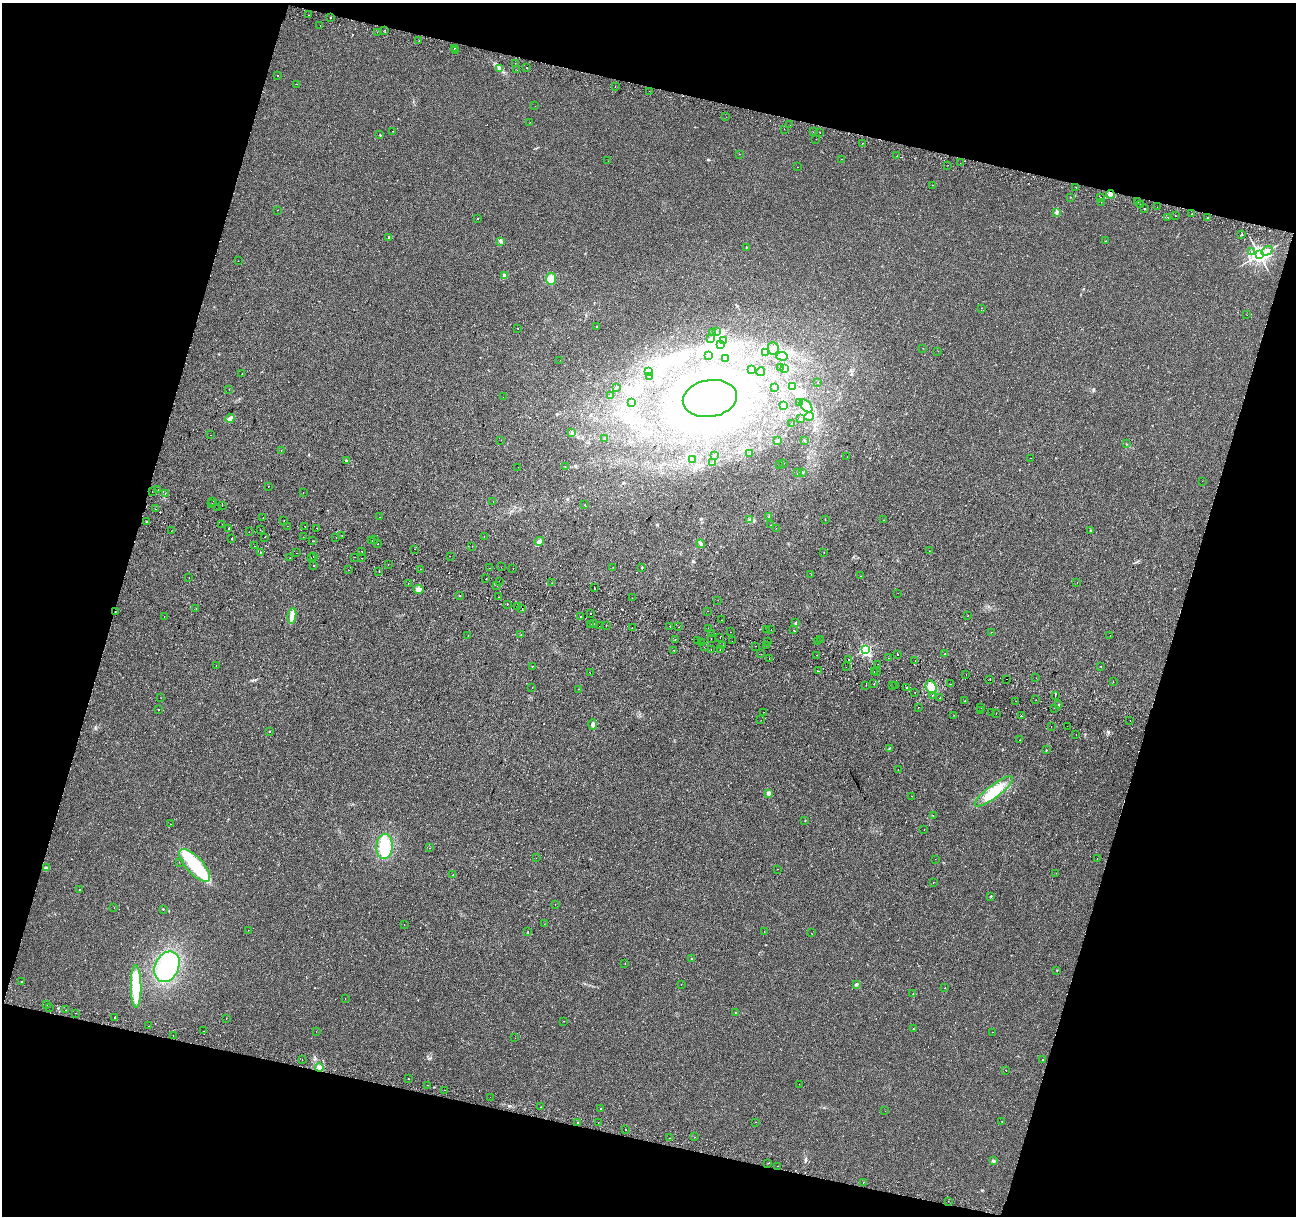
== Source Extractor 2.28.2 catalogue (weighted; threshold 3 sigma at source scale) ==
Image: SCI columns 26-5198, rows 339-5191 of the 5215 x 5469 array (HDU 1 of 3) = the unmasked area's bounding box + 8 px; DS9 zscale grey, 4 x 4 block average (1 PNG px = mean of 4 x 4 image px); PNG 1298 x 1218 px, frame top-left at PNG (2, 3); each listed source drawn as its Kron ellipse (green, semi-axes under 4 px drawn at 4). Shown black and unused: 33% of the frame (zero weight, under 2 of 3 exposures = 3% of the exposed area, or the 3 px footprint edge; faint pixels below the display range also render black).
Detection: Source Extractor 2.28.2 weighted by HDU 2 'WHT'. Background 0.00835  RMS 0.0031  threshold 0.0138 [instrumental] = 3 sigma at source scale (4.5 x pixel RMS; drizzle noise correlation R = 1.50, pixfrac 1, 0.0396/0.0396 arcsec/px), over >= 5 px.
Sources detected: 471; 1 too faint to see at this stretch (4 x 4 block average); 5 inside a brighter object's white glare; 52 cosmic-ray / hot-pixel residue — neither listed nor drawn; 10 coinciding with a brighter row at this scale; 8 inside a brighter listed object's ellipse — not listed separately; the other 395 listed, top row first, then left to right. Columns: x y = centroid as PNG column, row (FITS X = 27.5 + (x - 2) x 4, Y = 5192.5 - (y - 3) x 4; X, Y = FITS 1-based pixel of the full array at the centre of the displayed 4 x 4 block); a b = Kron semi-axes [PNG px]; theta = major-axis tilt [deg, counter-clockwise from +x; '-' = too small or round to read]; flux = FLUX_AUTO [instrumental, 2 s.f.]
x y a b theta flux
308 15 2 2 - 1.1
330 17 2 2 - 3.5
320 26 2 2 - 1.8
385 30 2 2 - 0.61
377 32 2 2 - 0.96
419 41 2 2 - 8.5
454 48 2 2 - 2.6
455 51 2 2 - 3.7
515 63 2 2 - 2.7
527 68 2 2 - 0.93
500 69 4 2 - 2.1
517 70 2 2 - 1
278 75 2 2 - 1.6
297 84 2 2 - 0.95
615 86 2 2 - 0.72
649 91 2 2 - 0.24
535 106 2 2 - 0.54
726 117 2 2 - 1
530 122 2 2 - 0.26
790 125 2 2 - 1.6
784 129 2 2 - 1.8
392 131 2 2 - 0.38
813 132 2 2 - 0.62
820 133 2 2 - 1.1
380 135 2 2 - 0.56
816 139 2 2 - 0.92
862 143 2 2 - 0.6
740 154 2 2 - 0.38
897 156 2 2 - 2.9
842 159 2 2 - 0.31
608 161 2 2 - 1.3
960 163 2 2 - 0.26
948 165 2 2 - 0.56
798 167 2 2 - 0.29
932 185 2 2 - 0.64
1076 188 2 2 - 0.6
1110 194 4 4 - 5.7
1071 197 2 2 - 1.9
1101 198 2 2 - 2.3
1101 202 2 2 - 0.64
1138 202 2 2 - 1.3
1140 204 2 2 - 1.4
1157 207 2 2 - 0.42
1144 209 2 2 - 1.6
278 210 2 2 - 0.64
1056 212 3 3 - 2.7
1191 214 2 2 - 0.57
1175 215 2 2 - 1.2
1168 217 2 2 - 1.4
478 218 2 2 - 0.49
1208 218 2 2 - 0.84
1241 235 2 2 - 0.94
389 237 2 2 - 2.1
501 241 3 3 - 2.4
1106 241 2 2 - 0.46
746 247 2 2 - 0.85
1251 251 2 2 - 3.9
1267 251 6 2 29 3.5
1259 255 3 3 - 770
238 261 2 2 - 0.29
505 276 3 3 - 3.4
551 279 6 5 - 10
982 308 2 2 - 0.33
1247 315 2 2 - 0.32
596 327 2 2 - 0.38
518 328 2 2 - 6.3
716 332 2 2 - 0.67
713 333 2 2 - 0.73
711 339 3 3 - 3
723 340 2 2 - 0.99
720 345 3 2 - 3.1
773 348 6 5 - 7.8
923 348 2 2 - 0.22
938 351 2 2 - 0.28
766 352 3 3 - 3.8
709 355 2 2 - 1.1
782 356 5 3 - 8
725 358 2 2 - 0.79
560 360 2 2 - 0.52
780 368 2 2 - 0.92
784 368 3 2 - 2.4
751 369 2 2 - 0.7
648 371 3 2 - 2.6
761 372 5 3 - 4.5
242 374 2 2 - 8.1
650 377 2 2 - 0.6
818 382 2 2 - 0.73
617 387 2 2 - 0.42
775 387 2 2 - 1
793 387 4 3 - 3.6
229 389 2 2 - 0.34
610 395 2 2 - 0.54
503 397 2 2 - 0.6
710 398 27 18 9 830
632 402 3 3 - 1.9
800 403 3 2 - 1.8
783 406 2 2 - 0.61
806 406 8 4 -47 11
809 416 5 2 - 2.8
230 418 5 3 - 3.6
800 419 2 2 - 0.74
792 424 2 2 - 1.4
572 433 3 3 - 3.1
211 435 2 2 - 0.35
604 438 2 2 - 2.1
501 440 2 2 - 0.3
777 440 2 2 - 0.66
804 440 2 2 - 0.72
1127 444 2 2 - 0.39
281 450 2 2 - 0.48
749 453 2 2 - 0.71
715 455 2 2 - 0.35
847 457 2 2 - 1.2
1031 458 2 2 - 0.32
692 459 2 2 - 0.51
347 460 2 2 - 1.1
713 463 2 2 - 1.7
783 463 2 2 - 0.47
779 464 2 2 - 0.52
518 467 2 2 - 0.38
565 467 2 2 - 0.41
802 472 3 2 - 1.4
798 473 3 2 - 1.4
1202 481 2 2 - 0.26
268 486 2 2 - 0.5
158 489 2 2 - 2.9
152 491 2 2 - 0.27
303 492 2 2 - 0.4
165 493 2 2 - 1.1
213 501 2 2 - 0.38
493 501 2 2 - 0.22
212 504 2 2 - 0.3
222 505 2 2 - 0.89
585 505 2 2 - 1.4
218 508 2 2 - 0.65
155 509 2 2 - 1
263 517 2 2 - 1.4
380 517 2 2 - 0.85
769 517 2 2 - 1.3
825 519 2 2 - 0.53
749 520 2 2 - 1.2
883 520 2 2 - 1.4
147 521 2 2 - 2.1
284 521 2 2 - 2.2
222 524 2 2 - 0.91
770 525 2 2 - 0.43
287 526 2 2 - 1.3
305 526 2 2 - 1.6
229 528 2 2 - 3.8
316 528 2 2 - 0.67
776 528 2 2 - 0.37
260 530 2 2 - 0.46
1090 530 3 2 - 1.2
171 531 2 2 - 0.64
249 532 2 2 - 1.8
342 535 2 2 - 0.51
264 537 2 2 - 1
303 537 2 2 - 3.4
484 537 2 2 - 0.69
336 538 2 2 - 0.32
231 539 2 2 - 1.4
374 539 2 2 - 0.62
312 541 2 2 - 0.5
372 541 2 2 - 1.3
539 541 5 3 - 5
378 544 2 2 - 2.1
701 544 5 3 - 3.9
255 546 2 2 - 6.1
472 546 2 2 - 0.39
415 549 2 2 - 1.3
362 551 2 2 - 1.4
929 551 2 2 - 0.46
260 552 2 2 - 1.3
824 552 2 2 - 1.4
297 553 2 2 - 4
314 556 2 2 - 2.1
450 556 2 2 - 0.98
354 557 2 2 - 2.4
290 558 2 2 - 0.33
311 558 2 2 - 0.82
361 558 2 2 - 0.49
388 564 2 2 - 0.34
314 566 2 2 - 1.1
501 567 2 2 - 0.79
613 567 2 2 - 0.38
490 568 2 2 - 1.9
513 568 2 2 - 1.8
642 568 2 2 - 0.62
420 569 2 2 - 2.1
349 570 2 2 - 0.25
379 571 2 2 - 1
811 574 2 2 - 1.3
860 576 2 2 - 0.23
189 577 2 2 - 0.41
486 579 2 2 - 6.8
499 582 2 2 - 0.55
1077 582 2 2 - 0.21
408 583 2 2 - 3
552 583 2 2 - 11
497 586 2 2 - 1.2
594 588 2 2 - 3.8
419 589 5 4 - 6.1
898 593 2 2 - 0.73
460 595 2 2 - 3.7
499 597 2 2 - 0.81
632 598 2 2 - 0.35
718 600 2 2 - 0.92
507 604 2 2 - 2.8
517 606 2 2 - 2.8
196 608 2 2 - 0.38
522 608 2 2 - 2.3
115 611 2 2 - 1.1
707 611 2 2 - 15
591 614 2 2 - 0.93
968 615 2 2 - 0.33
164 616 2 2 - 0.43
292 616 8 3 81 14
580 617 2 2 - 0.6
721 620 2 2 - 0.78
795 623 2 2 - 4.3
591 624 2 2 - 0.69
594 624 2 2 - 1.8
606 625 2 2 - 3.4
599 626 2 2 - 2.3
670 626 2 2 - 0.49
632 627 2 2 - 0.67
678 627 2 2 - 1.5
708 628 2 2 - 0.83
766 630 2 2 - 0.74
771 630 2 2 - 0.34
794 630 2 2 - 0.89
731 632 2 2 - 1.1
991 632 2 2 - 3.8
521 634 2 2 - 0.76
711 634 2 2 - 1.2
1110 635 2 2 - 0.26
468 636 2 2 - 0.95
720 637 2 2 - 1.2
711 639 2 2 - 2.7
675 640 2 2 - 1.9
820 640 2 2 - 2.4
698 641 2 2 - 2
732 641 2 2 - 0.89
768 641 2 2 - 0.29
817 641 2 2 - 0.83
702 643 2 2 - 1.2
723 645 2 2 - 1.9
767 645 2 2 - 4.8
756 646 2 2 - 0.35
704 647 2 2 - 4.5
711 649 2 2 - 1.6
720 649 2 2 - 0.53
674 650 2 2 - 0.58
865 650 2 2 - 310
761 654 2 2 - 0.77
945 654 2 2 - 2.1
816 655 2 2 - 0.41
897 655 2 2 - 2.6
888 658 2 2 - 0.4
769 659 2 2 - 1.5
849 660 2 2 - 6.2
915 660 2 2 - 2.2
878 664 2 2 - 2.2
216 665 2 2 - 0.63
532 666 2 2 - 2.2
1101 666 2 2 - 3.5
846 667 2 2 - 0.18
818 671 2 2 - 0.52
874 671 2 2 - 1.8
877 671 2 2 - 2.9
590 673 2 2 - 0.41
966 675 2 2 - 0.74
1036 678 2 2 - 0.26
990 679 2 2 - 0.89
1007 679 2 2 - 2
1113 681 2 2 - 2.4
874 684 2 2 - 17
951 684 2 2 - 0.85
866 685 2 2 - 0.65
892 685 2 2 - 0.4
896 686 2 2 - 0.39
931 687 7 5 -61 15
532 688 2 2 - 0.56
906 688 2 2 - 1.8
579 689 2 2 - 8.4
915 692 2 2 - 0.91
1055 695 2 2 - 4.8
932 696 2 2 - 2.7
161 698 2 2 - 0.38
940 698 2 2 - 1.1
1036 700 2 2 - 1.6
965 701 2 2 - 2.1
1016 701 2 2 - 0.74
1058 705 2 2 - 3.3
918 707 2 2 - 0.88
981 707 2 2 - 1.6
1054 708 2 2 - 2.5
158 710 2 2 - 8.1
981 711 2 2 - 0.87
764 712 2 2 - 0.28
992 713 2 2 - 0.77
996 713 2 2 - 0.4
954 715 2 2 - 0.55
1022 716 2 2 - 1.2
761 720 2 2 - 0.83
1130 720 2 2 - 0.42
593 724 5 3 - 4.9
1051 726 2 2 - 3.3
1067 726 2 2 - 0.26
270 731 2 2 - 1
1076 734 2 2 - 0.52
1019 740 2 2 - 0.6
889 748 2 2 - 1
1046 750 2 2 - 0.76
898 770 2 2 - 0.8
994 791 23 6 37 38
768 793 2 2 - 20
912 796 2 2 - 0.49
933 816 2 2 - 0.53
805 821 2 2 - 1.2
170 824 2 2 - 0.43
924 829 2 2 - 0.61
385 847 12 8 88 53
430 848 2 2 - 2.5
536 858 2 2 - 0.41
1097 858 2 2 - 0.33
935 859 2 2 - 1.1
179 862 2 2 - 2
195 865 21 8 -47 85
47 868 4 3 - 2.7
777 869 2 2 - 0.66
1056 873 2 2 - 0.25
453 875 2 2 - 0.7
933 882 2 2 - 1.5
80 889 2 2 - 1.1
991 896 2 2 - 1.8
555 904 2 2 - 0.75
114 908 2 2 - 0.44
163 909 2 2 - 1.3
404 924 2 2 - 0.32
544 924 2 2 - 0.35
248 930 2 2 - 0.64
528 932 2 2 - 0.56
764 932 2 2 - 0.58
811 933 2 2 - 0.24
692 959 2 2 - 2.1
625 964 2 2 - 1.7
167 967 16 11 65 91
1057 970 2 2 - 1
22 981 2 2 - 0.64
856 984 2 2 - 5.7
681 985 2 2 - 0.3
136 986 21 5 -89 46
945 988 2 2 - 3
913 994 2 2 - 0.36
345 999 2 2 - 0.27
47 1004 2 2 - 2.7
49 1007 2 2 - 0.25
66 1010 2 2 - 3.4
75 1013 2 2 - 1.4
735 1013 2 2 - 0.72
114 1017 2 2 - 5
226 1018 2 2 - 1.4
563 1021 2 2 - 0.41
148 1026 2 2 - 0.53
913 1029 2 2 - 1.6
204 1031 2 2 - 2.6
316 1031 2 2 - 0.59
993 1032 2 2 - 0.86
173 1036 2 2 - 1.4
515 1038 2 2 - 0.25
302 1060 2 2 - 0.51
1043 1060 2 2 - 3.3
319 1067 4 3 - 5.7
1006 1070 2 2 - 1.3
408 1079 2 2 - 0.72
799 1084 2 2 - 0.22
427 1085 2 2 - 0.55
444 1090 2 2 - 1.1
490 1097 2 2 - 0.35
541 1107 2 2 - 0.7
601 1109 2 2 - 2.8
885 1111 2 2 - 0.33
598 1122 2 2 - 0.44
756 1122 2 2 - 0.59
1002 1122 2 2 - 1
577 1123 2 2 - 24
626 1130 2 2 - 2.8
694 1137 2 2 - 2.8
670 1138 2 2 - 0.82
993 1161 2 2 - 8
768 1163 2 2 - 0.84
777 1166 2 2 - 0.39
863 1182 2 2 - 0.35
948 1201 2 2 - 3.4
Overlapping masked pixels (flux is a lower limit): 1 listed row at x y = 115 611
Diffuse or blended objects may show on this block-average render without a row.